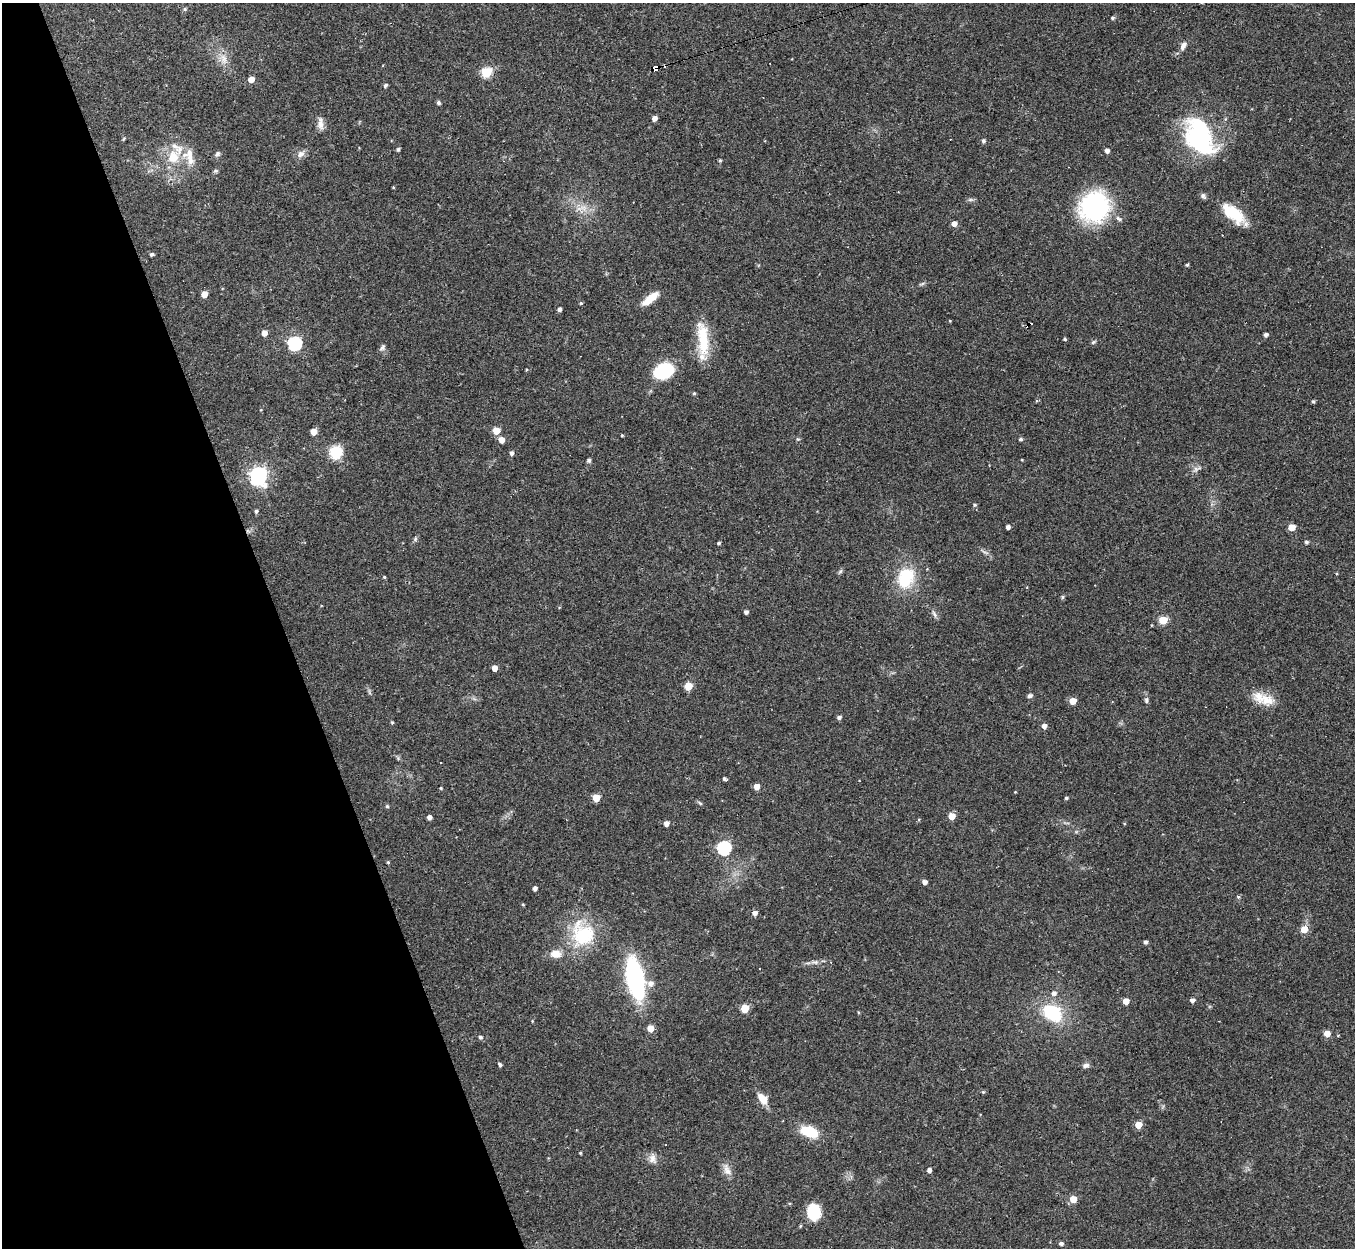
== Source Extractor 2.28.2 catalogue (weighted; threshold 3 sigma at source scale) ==
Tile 5 of 4 x 4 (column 1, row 2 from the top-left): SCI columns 1-1353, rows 2633-3878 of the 5413 x 5393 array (HDU 1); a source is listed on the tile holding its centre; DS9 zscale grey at full resolution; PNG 1357 x 1250 px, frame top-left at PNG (2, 3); no overlay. Shown black and unused: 21% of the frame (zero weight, under 2 of 3 exposures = <1% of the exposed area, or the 3 px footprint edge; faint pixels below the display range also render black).
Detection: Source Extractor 2.28.2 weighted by HDU 2 'WHT'; one run over the whole footprint, this tile lists its part. Background 0.0562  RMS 0.0055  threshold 0.0246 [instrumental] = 3 sigma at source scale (4.5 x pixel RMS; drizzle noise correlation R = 1.50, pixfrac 1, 0.05/0.05 arcsec/px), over >= 5 px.
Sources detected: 138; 6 cosmic-ray / hot-pixel residue — not listed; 4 inside a brighter listed object's ellipse — not listed separately; the other 128 listed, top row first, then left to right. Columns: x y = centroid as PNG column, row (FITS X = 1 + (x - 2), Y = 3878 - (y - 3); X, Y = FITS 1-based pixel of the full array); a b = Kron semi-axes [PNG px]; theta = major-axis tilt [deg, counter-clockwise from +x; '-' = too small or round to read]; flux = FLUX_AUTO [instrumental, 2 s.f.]
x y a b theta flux
185 9 5 4 - 0.86
1112 18 5 4 - 0.84
1183 46 11 7 68 2.8
223 59 16 8 -76 5.1
655 67 6 4 24 110
486 72 6 5 - 38
251 79 5 4 - 5.8
385 85 4 4 - 1.3
438 102 5 4 - 1
654 118 5 4 - 3.2
320 123 16 7 -89 3.6
1199 136 36 22 -67 83
983 141 4 4 - 1.3
398 149 4 4 - 1.1
1107 151 4 4 - 2.5
217 154 8 6 45 1.4
301 154 11 8 38 2.8
173 157 23 17 57 16
720 160 5 4 - 0.74
216 171 7 5 18 0.89
393 187 4 3 - 0.43
1203 196 7 7 - 1.4
970 200 7 4 1 1.1
1094 207 26 24 55 85
583 208 11 7 -8 3.9
1233 214 32 13 -39 19
1119 219 9 5 -30 1.5
954 224 4 4 - 3.7
152 254 5 4 - 1.2
1187 265 4 3 - 0.74
922 284 7 4 20 0.93
204 294 5 4 - 7
650 299 19 7 38 9.7
581 303 4 4 - 0.68
559 309 4 4 - 1.9
264 333 5 5 - 4.3
1266 335 4 4 - 1.8
703 339 45 13 -85 20
1065 339 3 3 - 0.9
1093 342 7 4 36 0.88
295 343 6 6 - 89
382 347 9 6 49 1.4
664 371 19 14 22 30
694 393 4 4 - 0.76
1313 401 3 3 - 0.9
496 431 5 5 - 8.1
314 432 5 5 - 7.1
622 435 3 3 - 0.5
798 439 5 5 - 0.73
1020 439 4 4 - 1.1
501 440 5 5 - 4.5
336 452 13 13 - 14
511 453 4 4 - 1.6
589 460 5 5 - 1.3
1022 460 3 3 - 0.41
1197 469 14 5 16 2
258 476 9 7 80 210
975 505 5 4 - 0.92
256 511 4 4 - 1.2
1008 527 4 4 - 1.9
1292 527 5 5 - 10
415 539 6 5 - 0.93
1306 542 4 4 - 1.2
719 543 3 3 - 0.9
986 552 10 3 -21 1.2
840 571 7 4 45 0.92
384 577 4 4 - 0.58
905 578 23 17 70 26
1062 597 6 4 89 0.76
746 612 4 4 - 1.7
934 614 11 5 -57 1.6
1163 620 5 5 - 20
494 668 5 4 - 4.2
688 686 5 5 - 16
1030 696 6 5 - 1.4
1146 700 9 5 -88 1.4
1267 700 21 16 -15 9.4
1073 701 5 4 - 8.3
839 717 4 4 - 1.6
392 722 5 4 - 0.6
1044 726 5 5 - 2.7
724 779 4 3 - 1.9
756 787 5 4 - 4.8
441 788 3 3 - 0.55
596 798 5 5 - 12
1066 798 4 3 - 0.81
700 803 8 4 -36 0.86
387 806 5 4 - 0.69
952 816 5 5 - 9.7
429 817 4 4 - 2.3
666 824 5 4 - 2.8
724 848 6 6 - 93
388 862 4 4 - 0.62
925 882 4 4 - 2.5
535 888 4 4 - 1.9
1238 897 5 4 - 0.93
523 904 5 3 - 0.5
755 913 5 5 - 2.5
1304 929 5 5 - 8
583 934 35 32 -70 33
1145 942 4 4 - 1.5
556 954 13 9 4 5.9
815 962 10 5 1 2
759 968 2 2 - 0.51
635 978 26 10 -79 120
651 984 7 7 - 3.2
1054 993 6 6 - 2.2
1192 1000 5 4 - 2.1
1126 1001 5 4 - 7.2
745 1009 5 5 - 15
1052 1013 21 16 -36 30
650 1029 5 5 - 7.7
1327 1034 5 5 - 6.8
1338 1036 4 3 - 0.43
480 1037 5 5 - 1.1
500 1064 5 4 - 1.2
1086 1065 8 6 14 1.8
983 1092 5 4 - 0.61
762 1099 15 9 -53 6.1
1138 1125 5 5 - 8.6
809 1132 19 11 -21 16
580 1153 3 3 - 0.58
653 1158 14 9 -79 3.5
727 1170 18 9 -69 4.1
929 1170 4 4 - 2.3
1073 1199 5 5 - 9.5
814 1212 14 11 -81 23
1061 1243 4 4 - 1.5
Overlapping masked pixels (flux is a lower limit): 1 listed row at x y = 655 67